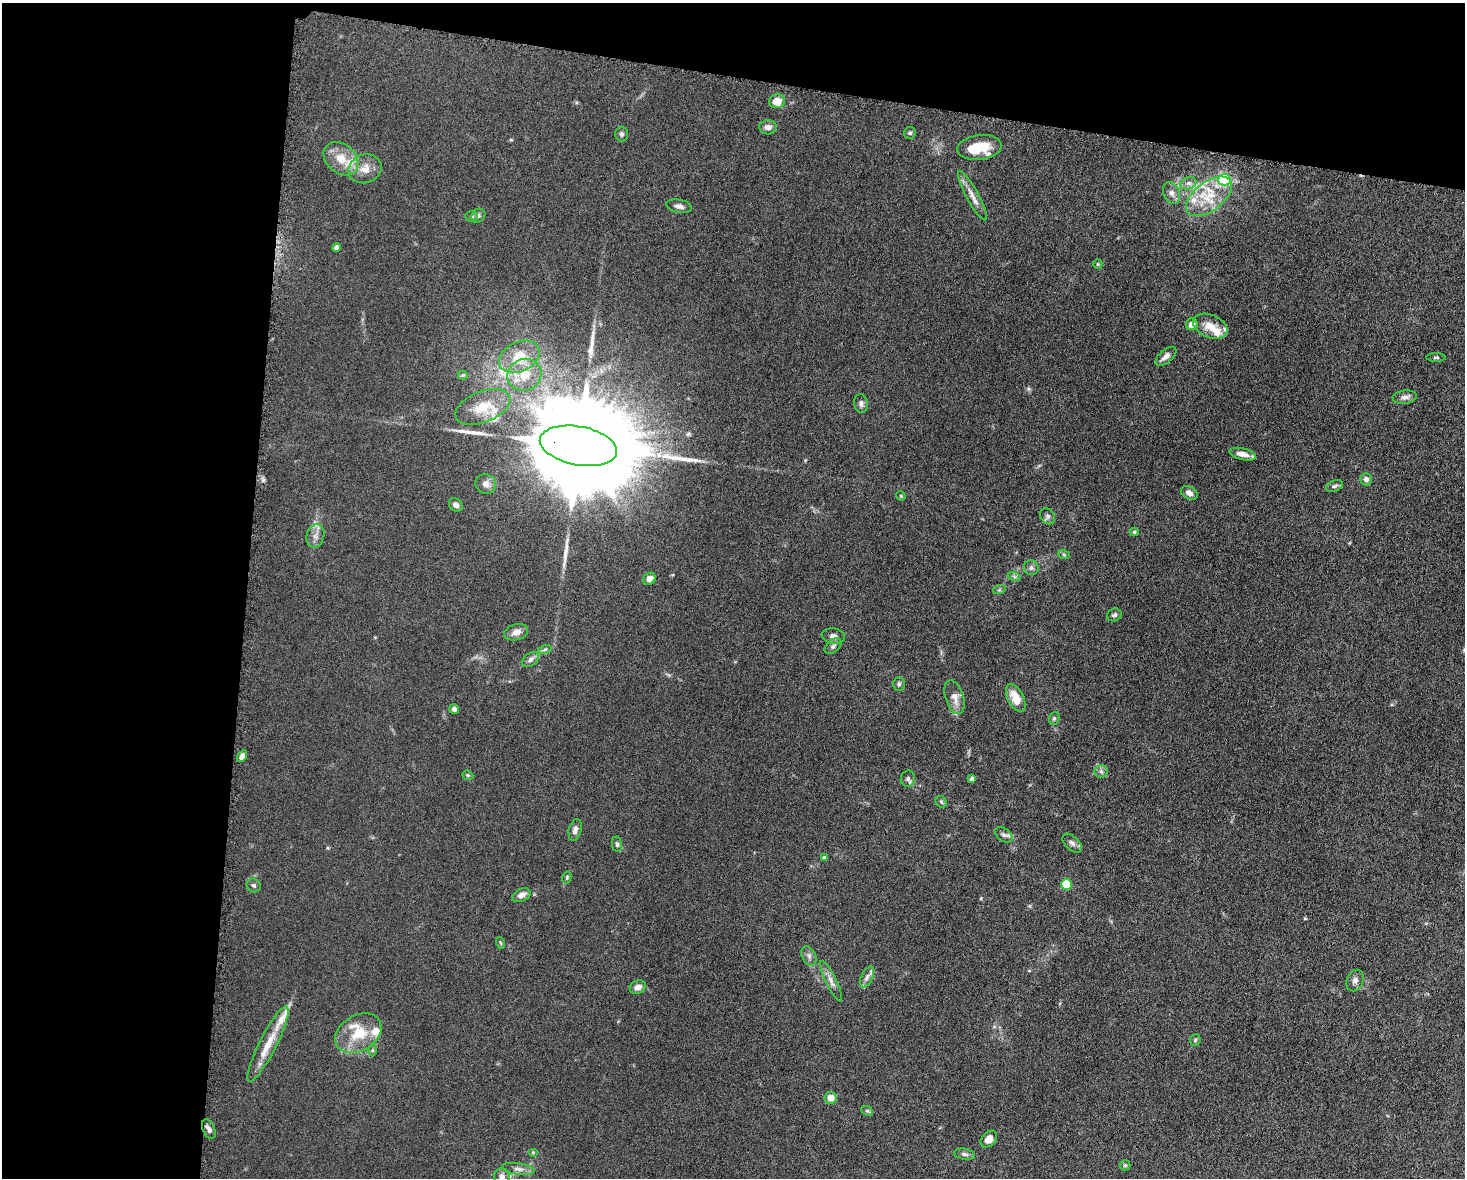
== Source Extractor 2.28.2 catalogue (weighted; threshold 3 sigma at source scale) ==
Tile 1 of 3 x 4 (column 1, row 1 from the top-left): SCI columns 230-1692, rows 3536-4711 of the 4746 x 4720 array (HDU 1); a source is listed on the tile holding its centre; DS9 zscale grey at full resolution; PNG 1467 x 1180 px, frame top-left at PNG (2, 3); each listed source drawn as its Kron ellipse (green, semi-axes under 4 px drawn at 4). Shown black and unused: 23% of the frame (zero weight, under 5 of 10 exposures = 2% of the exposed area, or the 3 px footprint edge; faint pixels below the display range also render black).
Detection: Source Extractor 2.28.2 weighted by HDU 2 'WHT'; one run over the whole footprint, this tile lists its part. Background 0.023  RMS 0.0021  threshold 0.00866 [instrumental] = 3 sigma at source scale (4.09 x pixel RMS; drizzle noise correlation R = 1.36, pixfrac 0.8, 0.05/0.05 arcsec/px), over >= 5 px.
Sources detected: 102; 4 long thin detections or spike segments (spike, bleed or trail) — neither listed nor drawn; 10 inside a brighter listed object's ellipse — not listed separately; the other 88 listed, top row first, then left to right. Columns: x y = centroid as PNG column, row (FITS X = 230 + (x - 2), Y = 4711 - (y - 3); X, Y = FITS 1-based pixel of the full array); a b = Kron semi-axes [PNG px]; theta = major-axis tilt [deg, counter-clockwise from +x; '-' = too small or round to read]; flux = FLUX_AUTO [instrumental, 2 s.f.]
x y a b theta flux
777 101 8 7 - 2.5
768 127 9 7 -3 0.99
910 133 6 6 - 0.34
622 134 7 6 - 0.49
980 148 22 12 7 5.7
341 159 19 14 -41 3.6
365 169 17 14 21 2.5
1224 180 6 5 - 29
1188 183 8 6 20 0.73
1172 193 11 8 -65 1.1
972 196 28 6 -61 1.8
1209 196 26 14 37 6
679 206 13 6 -11 0.9
472 216 6 5 - 0.36
478 216 7 6 - 0.47
337 247 4 4 - 1
1098 264 5 4 - 0.21
1192 324 6 5 - 1.4
1210 326 18 11 -22 2.9
1166 356 12 6 40 0.92
519 357 21 15 26 4.6
1436 357 10 3 0 0.29
463 375 5 5 - 0.32
524 375 17 15 29 3.5
1405 397 12 7 8 0.91
861 403 9 7 -80 0.61
483 407 29 15 22 5.3
578 446 39 19 -10 9600
1243 454 13 6 -13 1.7
1366 479 6 5 - 0.84
486 484 10 9 - 1.1
1335 486 9 5 19 0.49
1189 493 9 6 -29 1
901 496 5 4 - 0.19
456 505 7 6 - 0.82
1048 516 8 6 -56 0.65
1134 532 4 4 - 0.27
315 536 12 8 75 1.2
1064 555 6 4 -20 0.29
1031 568 7 7 - 0.62
1014 576 7 4 -19 0.38
649 579 6 5 - 1.2
999 590 6 4 17 0.28
1114 615 7 6 - 0.51
516 632 12 8 15 1.3
833 636 12 7 -9 0.96
833 646 10 6 41 0.61
545 649 7 4 19 0.38
530 660 10 6 37 0.71
899 684 7 6 - 0.39
955 697 17 9 -72 1.8
1016 698 15 8 -63 3.2
454 709 5 4 - 0.58
1054 718 6 5 - 0.36
242 756 6 4 59 0.92
1101 771 6 6 - 0.58
468 775 6 4 -20 0.25
908 779 8 7 - 0.57
972 779 4 4 - 0.75
941 802 6 5 - 0.3
575 830 11 6 75 0.89
1004 835 10 6 -37 0.65
1072 843 12 7 -43 0.78
617 844 8 5 -82 0.37
824 858 4 4 - 0.62
567 877 6 4 79 0.25
254 885 7 6 - 0.48
1066 885 5 5 - 9.3
521 895 10 6 25 1.2
501 943 6 4 -70 0.22
809 956 10 6 -64 0.73
867 977 11 5 64 0.8
831 981 22 5 -64 1.3
1355 981 11 8 68 0.95
638 987 8 6 25 0.95
358 1033 25 17 30 6
1195 1040 6 5 - 0.28
268 1044 42 8 63 4.4
372 1050 6 4 89 0.3
831 1098 6 6 - 1.7
867 1111 6 4 -27 0.28
209 1129 10 6 -66 0.79
989 1139 9 6 45 1.6
533 1152 5 4 - 0.21
964 1154 10 5 -9 0.53
1125 1165 5 5 - 0.29
518 1169 16 5 -8 0.99
502 1177 8 7 - 0.93
Overlapping masked pixels (flux is a lower limit): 1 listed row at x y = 578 446
Isophote crosses this tile's border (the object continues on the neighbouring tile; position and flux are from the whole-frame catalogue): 1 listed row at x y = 502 1177